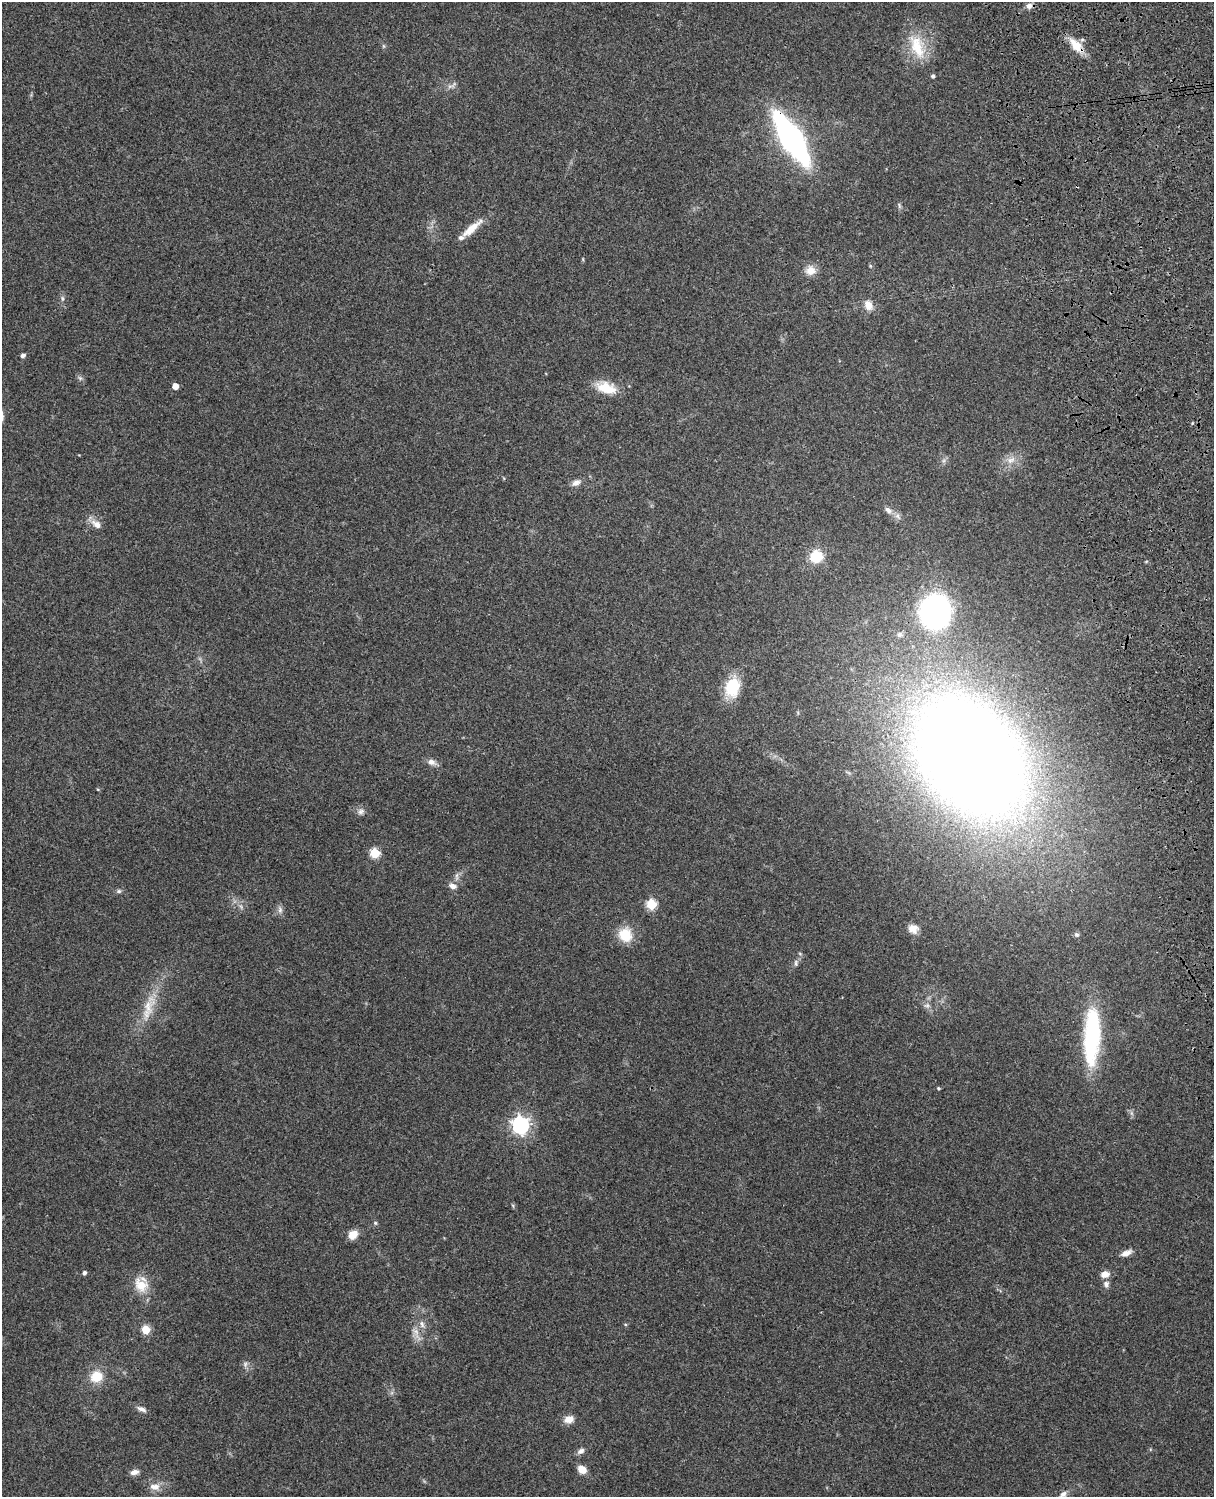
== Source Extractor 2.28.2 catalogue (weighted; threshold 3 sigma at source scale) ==
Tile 6 of 4 x 3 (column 2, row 2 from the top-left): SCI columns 1331-2542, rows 1659-3153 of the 5085 x 4925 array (HDU 1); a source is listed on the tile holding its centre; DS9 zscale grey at full resolution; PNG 1216 x 1499 px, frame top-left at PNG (2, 2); no overlay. Shown black and unused: <1% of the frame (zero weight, under 3 of 4 exposures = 6% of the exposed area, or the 3 px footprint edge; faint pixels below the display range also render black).
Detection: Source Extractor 2.28.2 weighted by HDU 2 'WHT'; one run over the whole footprint, this tile lists its part. Background 0.219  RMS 0.0084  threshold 0.0378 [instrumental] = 3 sigma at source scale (4.5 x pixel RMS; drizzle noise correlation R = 1.50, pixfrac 1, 0.05/0.05 arcsec/px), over >= 5 px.
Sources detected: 61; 1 inside a brighter listed object's ellipse — not listed separately; the other 60 listed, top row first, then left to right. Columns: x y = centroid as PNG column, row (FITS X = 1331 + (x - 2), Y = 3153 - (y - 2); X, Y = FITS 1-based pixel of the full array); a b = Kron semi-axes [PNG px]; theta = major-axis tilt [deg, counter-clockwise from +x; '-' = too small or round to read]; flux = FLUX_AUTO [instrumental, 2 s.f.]
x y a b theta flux
1029 6 8 8 - 3.8
383 46 6 4 -71 1.1
1076 46 25 11 -47 14
917 47 37 17 -71 29
452 85 18 5 29 3.1
791 138 39 13 -58 290
899 206 8 4 -81 1.6
471 228 32 8 41 14
870 266 5 4 - 0.98
811 270 12 11 - 8.9
62 298 8 5 -84 1.9
868 305 14 10 -62 7.8
23 355 5 4 - 3
80 378 6 5 - 1.7
175 386 5 4 - 9.1
606 388 24 12 -17 20
1011 460 13 8 29 6.7
576 483 12 8 25 4.3
888 510 11 6 -45 3.7
96 524 16 9 -36 6.6
816 556 11 10 - 26
935 612 23 19 79 250
899 634 8 8 - 2.8
732 687 19 14 73 35
970 757 87 62 -51 2000
432 762 11 8 -19 4.6
361 811 10 8 24 3.2
375 853 5 5 - 45
452 886 10 7 -24 4.4
119 891 7 5 0 1.7
651 904 5 5 - 52
280 910 10 6 -82 3.1
913 929 12 11 - 7.3
625 935 17 16 - 19
1077 935 6 6 - 1.8
796 963 10 4 -86 1.6
927 1005 9 5 5 2.4
148 1008 44 13 74 23
1092 1036 63 16 87 87
938 1088 4 4 - 1.1
520 1125 7 7 - 320
375 1223 5 4 - 1.2
353 1234 11 9 41 8.6
1126 1253 13 7 21 5.5
84 1273 4 4 - 2.1
1105 1274 9 7 10 6.6
1106 1284 8 7 - 3.2
141 1285 21 15 -43 16
422 1324 10 6 -74 3.3
146 1330 8 7 - 12
416 1332 12 7 -57 5.3
245 1364 8 5 83 2.4
97 1377 12 11 - 17
141 1409 13 6 -20 3.4
569 1419 13 9 15 6.8
581 1451 10 6 31 3.3
582 1469 9 7 -34 7.8
134 1472 10 6 18 4.3
155 1487 15 9 -5 7.3
1062 1495 17 7 36 5
Overlapping masked pixels (flux is a lower limit): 2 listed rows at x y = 1076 46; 791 138
Isophote crosses this tile's border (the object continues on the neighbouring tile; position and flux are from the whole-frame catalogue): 1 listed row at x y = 1062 1495